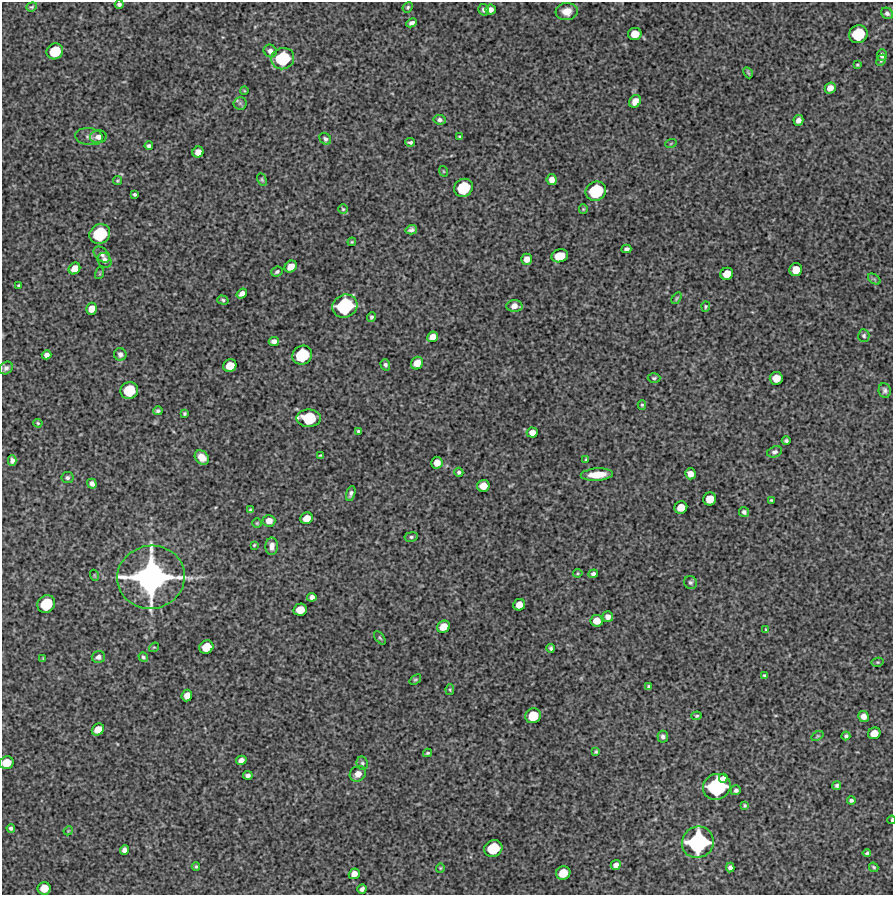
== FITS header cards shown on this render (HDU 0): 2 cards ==
NAXIS1  =                  891 /Length X axis
NAXIS2  =                  893 /Length Y axis

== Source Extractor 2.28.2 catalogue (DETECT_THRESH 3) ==
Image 891 x 893 px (HDU 0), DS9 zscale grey, 1 PNG px = 1 image px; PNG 895 x 897 px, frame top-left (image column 1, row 893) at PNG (2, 2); each listed source drawn as its Kron ellipse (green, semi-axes under 4 px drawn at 4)
Background 6090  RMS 350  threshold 1060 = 3 sigma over >= 5 px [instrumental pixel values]
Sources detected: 173; all 173 listed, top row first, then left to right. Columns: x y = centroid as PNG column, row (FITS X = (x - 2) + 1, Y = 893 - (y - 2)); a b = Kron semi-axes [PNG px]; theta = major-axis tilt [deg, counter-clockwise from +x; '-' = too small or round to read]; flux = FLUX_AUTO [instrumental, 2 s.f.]
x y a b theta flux
119 4 4 4 - 5.9e+04
32 7 6 4 20 3.3e+04
408 7 5 5 - 3.7e+04
491 9 5 5 - 1.1e+05
484 10 6 5 - 6.7e+04
567 11 11 8 6 2.5e+05
887 13 6 5 - 6.8e+04
412 23 5 4 - 8.4e+04
635 34 6 6 - 3.3e+05
858 34 9 8 - 9.4e+05
55 51 8 7 - 7.0e+05
270 51 7 6 - 1.1e+05
882 55 6 5 - 7.8e+04
283 59 12 10 25 1.2e+06
881 60 6 4 64 3.4e+04
857 65 3 3 - 2.7e+04
748 73 6 3 -63 2.9e+04
830 88 6 5 - 1.8e+05
244 90 4 2 - 1.9e+04
635 101 6 5 - 1.9e+05
240 103 6 6 - 5.3e+04
440 120 6 5 - 7.1e+04
798 120 5 5 - 1.2e+05
460 136 3 2 - 2.4e+04
89 137 14 8 -7 1.2e+05
98 137 8 6 6 1.4e+05
325 139 6 5 - 6.2e+04
410 142 5 3 - 5.0e+04
671 143 6 3 20 2.4e+04
149 146 4 4 - 6.0e+04
198 152 5 5 - 1.9e+05
443 171 5 3 - 2.2e+04
262 179 6 4 -63 3.4e+04
552 180 5 5 - 1.5e+05
117 181 4 4 - 2.7e+04
463 188 10 8 41 9.6e+05
596 191 10 9 - 1.2e+06
135 194 4 3 - 4.3e+04
343 209 4 4 - 3.0e+04
583 209 5 4 - 2.6e+04
411 230 6 4 17 6.9e+04
100 234 10 9 - 1.2e+06
352 242 4 3 - 2.8e+04
626 249 5 4 - 6.5e+04
102 254 9 6 -42 8.7e+04
560 256 8 6 15 4.6e+05
527 259 5 5 - 1.6e+05
105 260 8 6 -58 1.2e+05
291 267 6 5 - 2.2e+05
74 269 6 5 - 2.3e+05
796 270 6 6 - 3.1e+05
277 272 6 5 - 5.1e+04
100 273 6 4 72 2.7e+04
727 274 6 6 - 3.0e+05
874 279 7 4 -34 3.4e+04
19 285 4 3 - 3.3e+04
242 294 5 4 - 1.3e+05
676 298 6 3 57 3.2e+04
223 300 5 4 - 3.8e+04
345 306 13 11 25 1.7e+06
514 306 8 6 -2 1.7e+05
706 307 5 3 - 3.2e+04
91 309 6 5 - 2.0e+05
372 317 5 4 - 5.3e+04
864 336 6 5 - 5.0e+04
432 337 6 5 - 1.7e+05
274 341 5 4 - 1.0e+05
120 354 6 6 - 9.0e+04
47 355 5 4 - 9.9e+04
302 355 10 9 - 1.1e+06
417 363 6 6 - 2.6e+05
385 365 6 4 -71 4.9e+04
230 366 7 6 - 3.4e+05
6 368 7 6 - 7.6e+04
654 378 6 5 - 4.1e+04
776 378 6 6 - 3.1e+05
129 390 9 8 - 7.8e+05
885 391 7 6 - 7.2e+04
642 405 5 4 - 3.4e+04
158 411 4 4 - 4.6e+04
184 413 4 3 - 3.5e+04
309 418 12 8 -2 9.5e+05
38 423 5 4 - 2.9e+04
358 431 4 3 - 3.2e+04
532 433 5 5 - 1.5e+05
786 441 4 3 - 4.2e+04
774 452 7 5 19 7.0e+04
320 455 3 2 - 2.3e+04
202 457 8 6 -45 2.2e+05
586 459 4 3 - 2.3e+04
12 461 5 4 - 8.4e+04
437 463 6 5 - 2.1e+05
459 472 4 4 - 5.0e+04
690 474 5 5 - 1.8e+05
597 475 16 6 4 4.1e+05
67 478 6 5 - 5.5e+04
92 484 5 4 - 9.2e+04
483 486 6 6 - 2.5e+05
351 493 8 4 71 6.7e+04
710 499 6 6 - 3.4e+05
771 500 3 3 - 2.3e+04
681 507 6 6 - 2.8e+05
251 510 4 4 - 5.1e+04
744 512 5 5 - 5.9e+04
306 518 6 5 - 2.5e+05
269 521 6 6 - 1.8e+05
257 523 5 5 - 2.8e+04
411 537 7 4 9 4.6e+04
254 545 4 3 - 2.5e+04
272 546 9 6 87 1.4e+05
578 573 5 4 - 2.6e+04
593 574 5 4 - 7.3e+04
94 575 5 3 - 2.1e+04
151 577 34 31 8 6.7e+06
690 582 7 6 - 5.6e+04
312 597 4 4 - 8.9e+04
46 604 9 8 - 8.7e+05
519 605 6 5 - 2.2e+05
300 610 7 6 - 3.2e+05
608 617 5 5 - 1.1e+05
597 621 6 6 - 2.4e+05
443 627 7 5 34 2.8e+05
766 630 4 3 - 2.7e+04
380 638 8 4 -54 3.6e+04
154 647 5 4 - 2.6e+04
206 647 7 6 - 3.8e+05
551 648 4 3 - 5.0e+04
98 657 6 6 - 9.1e+04
143 657 5 4 - 4.2e+04
43 659 4 3 - 2.3e+04
878 662 6 4 10 3.2e+04
765 675 4 3 - 4.1e+04
415 680 6 4 38 3.2e+04
648 686 4 3 - 3.3e+04
450 689 5 4 - 2.9e+04
187 696 6 5 - 1.9e+05
533 716 8 7 - 5.6e+05
697 716 5 4 - 3.6e+04
863 716 5 5 - 1.5e+05
98 729 6 5 - 2.7e+05
874 733 6 5 - 2.5e+05
817 736 6 4 34 2.9e+04
846 736 4 4 - 5.7e+04
663 737 6 5 - 7.4e+04
596 752 4 3 - 3.5e+04
427 753 4 3 - 3.4e+04
241 760 5 4 - 1.2e+05
7 763 7 6 - 3.7e+05
362 763 7 5 -79 5.4e+04
358 774 8 7 - 1.8e+05
248 775 5 4 - 7.8e+04
723 778 4 4 - 1.0e+05
837 785 4 4 - 5.1e+04
717 787 14 12 29 2.0e+06
736 790 5 5 - 6.5e+04
851 800 4 3 - 5.3e+04
745 805 4 4 - 3.4e+04
892 820 4 2 - 3.1e+04
11 828 4 3 - 4.8e+04
68 831 4 3 - 1.9e+04
698 842 16 15 - 2.6e+06
493 848 9 8 - 8.3e+05
125 850 4 4 - 1.0e+05
867 853 4 3 - 4.0e+04
616 865 5 4 - 1.1e+05
196 867 4 3 - 3.3e+04
730 867 5 4 - 7.8e+04
874 867 5 3 - 3.3e+04
440 868 4 4 - 2.5e+04
563 873 7 6 - 4.2e+05
354 874 5 5 - 1.6e+05
44 888 6 6 - 3.2e+05
362 889 5 4 - 7.0e+04
At the frame edge (FLAGS 8, measured only in part): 3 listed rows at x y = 119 4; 7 763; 892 820